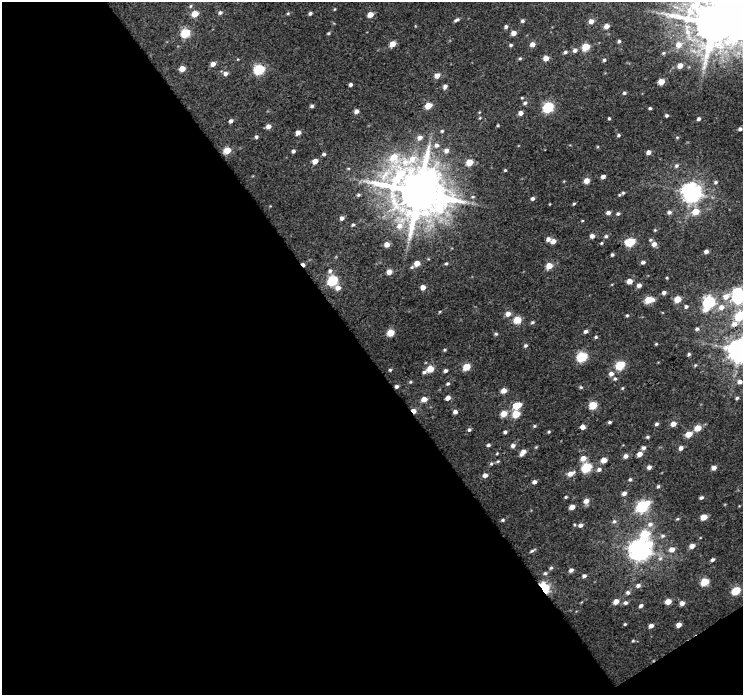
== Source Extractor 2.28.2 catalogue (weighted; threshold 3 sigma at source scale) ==
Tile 3 of 2 x 2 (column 1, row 2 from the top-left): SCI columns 1-741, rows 43-735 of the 1482 x 1465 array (HDU 1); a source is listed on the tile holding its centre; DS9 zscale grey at full resolution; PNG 745 x 697 px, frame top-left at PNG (2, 2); no overlay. Shown black and unused: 50% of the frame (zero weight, under 3 of 4 exposures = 1% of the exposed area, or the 3 px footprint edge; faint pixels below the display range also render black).
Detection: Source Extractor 2.28.2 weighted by HDU 2 'WHT'; one run over the whole footprint, this tile lists its part. Background 0.0157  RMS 0.0074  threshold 0.0334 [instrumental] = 3 sigma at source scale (4.5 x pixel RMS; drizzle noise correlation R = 1.50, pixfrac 1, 0.0396/0.0396 arcsec/px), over >= 5 px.
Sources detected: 230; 1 inside a brighter object's white glare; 1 cosmic-ray / hot-pixel residue — not listed; the other 228 listed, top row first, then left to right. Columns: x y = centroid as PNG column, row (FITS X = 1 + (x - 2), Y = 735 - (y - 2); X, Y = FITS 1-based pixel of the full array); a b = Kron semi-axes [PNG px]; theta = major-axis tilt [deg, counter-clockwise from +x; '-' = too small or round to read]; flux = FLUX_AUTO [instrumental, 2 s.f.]
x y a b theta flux
191 6 5 3 - 0.88
335 9 5 3 - 0.57
220 12 5 5 - 1.7
288 13 5 4 - 0.91
310 13 4 4 - 1.5
195 14 5 5 - 9.9
370 15 5 4 - 7.4
456 20 7 4 22 1.5
522 21 5 4 - 1.4
591 21 5 5 - 4.5
713 24 8 7 - 3300
606 26 5 4 - 5.5
506 27 5 4 - 1.5
185 33 5 5 - 36
328 33 5 4 - 0.81
513 33 4 4 - 4.5
619 41 4 4 - 1.3
392 44 5 4 - 9.2
532 44 5 4 - 4.4
511 45 4 3 - 1.3
679 45 9 8 - 7
586 47 5 5 - 22
575 50 6 5 - 2.5
565 52 5 4 - 1.5
663 53 6 4 22 1.1
520 58 5 4 - 0.91
546 58 4 4 - 7.4
604 60 4 4 - 1.4
213 64 5 4 - 4.4
680 65 5 4 - 6.5
182 69 4 4 - 8.8
259 69 6 5 - 64
225 73 5 5 - 3.3
437 76 5 4 - 5.8
661 82 5 4 - 10
350 84 3 3 - 1.8
445 86 5 4 - 2.4
624 93 4 4 - 1.2
522 98 4 4 - 0.72
525 103 6 5 - 1.7
312 106 4 4 - 1.3
428 106 5 4 - 13
548 107 6 5 - 60
650 108 3 3 - 1.1
356 111 4 4 - 2.6
520 113 4 4 - 3.5
667 116 3 3 - 1.2
479 118 5 3 - 0.62
609 118 3 3 - 0.84
699 119 4 3 - 1.7
231 121 5 4 - 2.1
498 125 3 3 - 0.76
268 126 5 5 - 4.1
740 129 4 3 - 1.6
442 131 4 4 - 0.95
298 132 4 4 - 4.9
618 135 4 4 - 1.1
256 137 4 4 - 1.5
677 137 5 4 - 0.87
419 138 6 5 - 4
436 145 7 6 - 3
227 150 5 4 - 15
446 150 6 6 - 3.6
293 151 4 3 - 1.8
648 152 5 4 - 3.2
324 154 5 4 - 1.3
315 161 4 4 - 7.1
469 162 5 4 - 14
676 166 6 6 - 1.7
505 170 4 4 - 0.75
603 177 4 4 - 3.3
586 181 4 4 - 7.3
715 182 5 5 - 1.4
419 192 18 16 -44 4200
691 192 7 7 - 480
623 193 6 5 - 1.3
358 195 5 5 - 1.3
532 198 5 4 - 1.6
574 204 4 3 - 0.81
696 211 6 6 - 12
669 212 6 5 - 2.2
608 213 5 4 - 2.7
618 214 5 5 - 1.2
342 218 5 4 - 2.7
582 221 4 3 - 0.54
353 225 5 4 - 1.1
655 230 4 4 - 0.72
592 236 4 4 - 3.7
606 236 5 5 - 1.5
548 239 5 4 - 3.3
650 240 6 4 2 1.1
553 241 5 4 - 4.6
630 242 7 5 9 36
601 243 4 4 - 0.81
387 244 4 4 - 6.3
654 244 5 5 - 3.7
706 251 4 4 - 2.7
612 255 3 3 - 1.2
643 262 5 4 - 1.9
417 263 6 4 34 9.7
446 263 5 4 - 0.86
549 266 5 4 - 11
330 271 7 6 - 2.3
389 272 4 4 - 5.7
332 280 5 5 - 59
629 281 4 4 - 5.7
639 285 4 4 - 3.3
423 287 4 4 - 5.6
338 288 6 5 - 4.4
664 292 5 4 - 2.1
738 296 6 6 - 210
725 297 8 6 26 7.2
677 299 5 4 - 13
649 300 6 4 6 18
709 302 6 6 - 100
686 306 5 5 - 1.6
721 307 9 7 27 5.9
705 309 7 6 - 4.6
508 314 5 5 - 5.1
627 315 4 4 - 0.87
740 316 6 5 - 34
517 320 5 5 - 19
532 322 5 4 - 1.2
734 324 9 7 33 5.5
697 329 5 5 - 1.4
586 331 4 4 - 2.1
390 333 5 5 - 15
496 334 5 4 - 1
596 337 5 4 - 1.1
656 344 4 4 - 0.69
525 346 5 4 - 1.4
445 350 4 3 - 0.83
739 350 9 8 - 820
689 354 4 4 - 1.2
582 357 6 5 - 52
620 365 5 5 - 32
695 365 6 4 45 0.8
466 367 5 4 - 17
430 369 5 4 - 14
390 370 4 4 - 0.95
445 371 4 3 - 2
424 372 6 4 35 1.2
611 374 6 5 - 3.3
615 379 5 5 - 1.2
411 382 4 4 - 0.84
740 382 6 6 - 2.8
448 384 4 4 - 1.1
396 386 3 3 - 1.8
581 387 5 4 - 0.94
622 388 4 4 - 0.77
504 391 4 4 - 6.7
448 398 4 4 - 4.6
737 398 4 4 - 1.2
424 399 5 4 - 6.5
517 405 9 5 20 13
593 405 5 5 - 25
414 411 5 3 - 5
455 412 4 4 - 3
504 414 5 5 - 11
516 414 5 5 - 18
609 422 4 3 - 1.1
656 424 4 4 - 1.4
673 424 4 4 - 5.8
534 426 5 4 - 0.89
583 427 4 4 - 4
698 428 5 4 - 10
469 430 5 5 - 1.4
505 432 4 3 - 1.5
549 432 4 3 - 0.87
689 434 5 4 - 11
647 437 4 3 - 1.1
488 445 4 3 - 1.3
513 445 6 5 - 2.5
643 448 5 4 - 2
681 448 4 4 - 3.2
523 452 7 4 48 4.2
497 453 4 3 - 0.64
640 454 5 4 - 5.5
626 456 5 5 - 3
583 458 6 5 - 6.1
604 460 5 4 - 7.8
498 461 5 4 - 0.97
491 464 5 5 - 1.1
586 467 6 5 - 45
649 467 5 4 - 2.7
714 468 4 4 - 4.2
599 469 6 5 - 2.3
570 474 8 5 22 5.1
485 475 5 4 - 3.4
630 480 5 5 - 1.1
534 482 5 4 - 2.3
658 486 5 4 - 1.1
624 493 5 4 - 3
566 497 4 3 - 0.88
701 497 4 4 - 1.5
586 501 6 5 - 4.8
642 506 8 5 36 75
572 507 4 4 - 5.8
704 517 5 4 - 10
677 519 5 4 - 0.84
502 520 5 4 - 1
614 521 6 6 - 1.7
650 524 8 7 - 4
580 525 5 5 - 2.5
663 536 7 5 1 1.7
692 546 5 4 - 4.9
672 549 6 5 - 5.3
639 550 8 7 - 580
532 551 9 4 30 1.4
712 560 5 4 - 1.8
551 568 6 4 64 1.2
571 570 5 4 - 2.8
545 573 6 5 - 1.4
584 576 5 5 - 2
704 582 5 5 - 25
638 585 7 5 21 2.3
544 588 6 4 -61 92
736 591 5 5 - 29
628 592 6 6 - 1.8
616 601 5 4 - 6.4
668 601 5 4 - 9.4
625 603 5 5 - 2
682 603 4 4 - 3.8
641 606 5 4 - 1.9
625 624 3 3 - 0.77
679 625 4 4 - 5.1
651 626 4 4 - 3.2
633 641 5 4 - 0.84
Overlapping masked pixels (flux is a lower limit): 3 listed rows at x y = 396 386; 414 411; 544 588
Isophote crosses this tile's border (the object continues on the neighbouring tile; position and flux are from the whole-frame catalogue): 3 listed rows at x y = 738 296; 740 316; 739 350